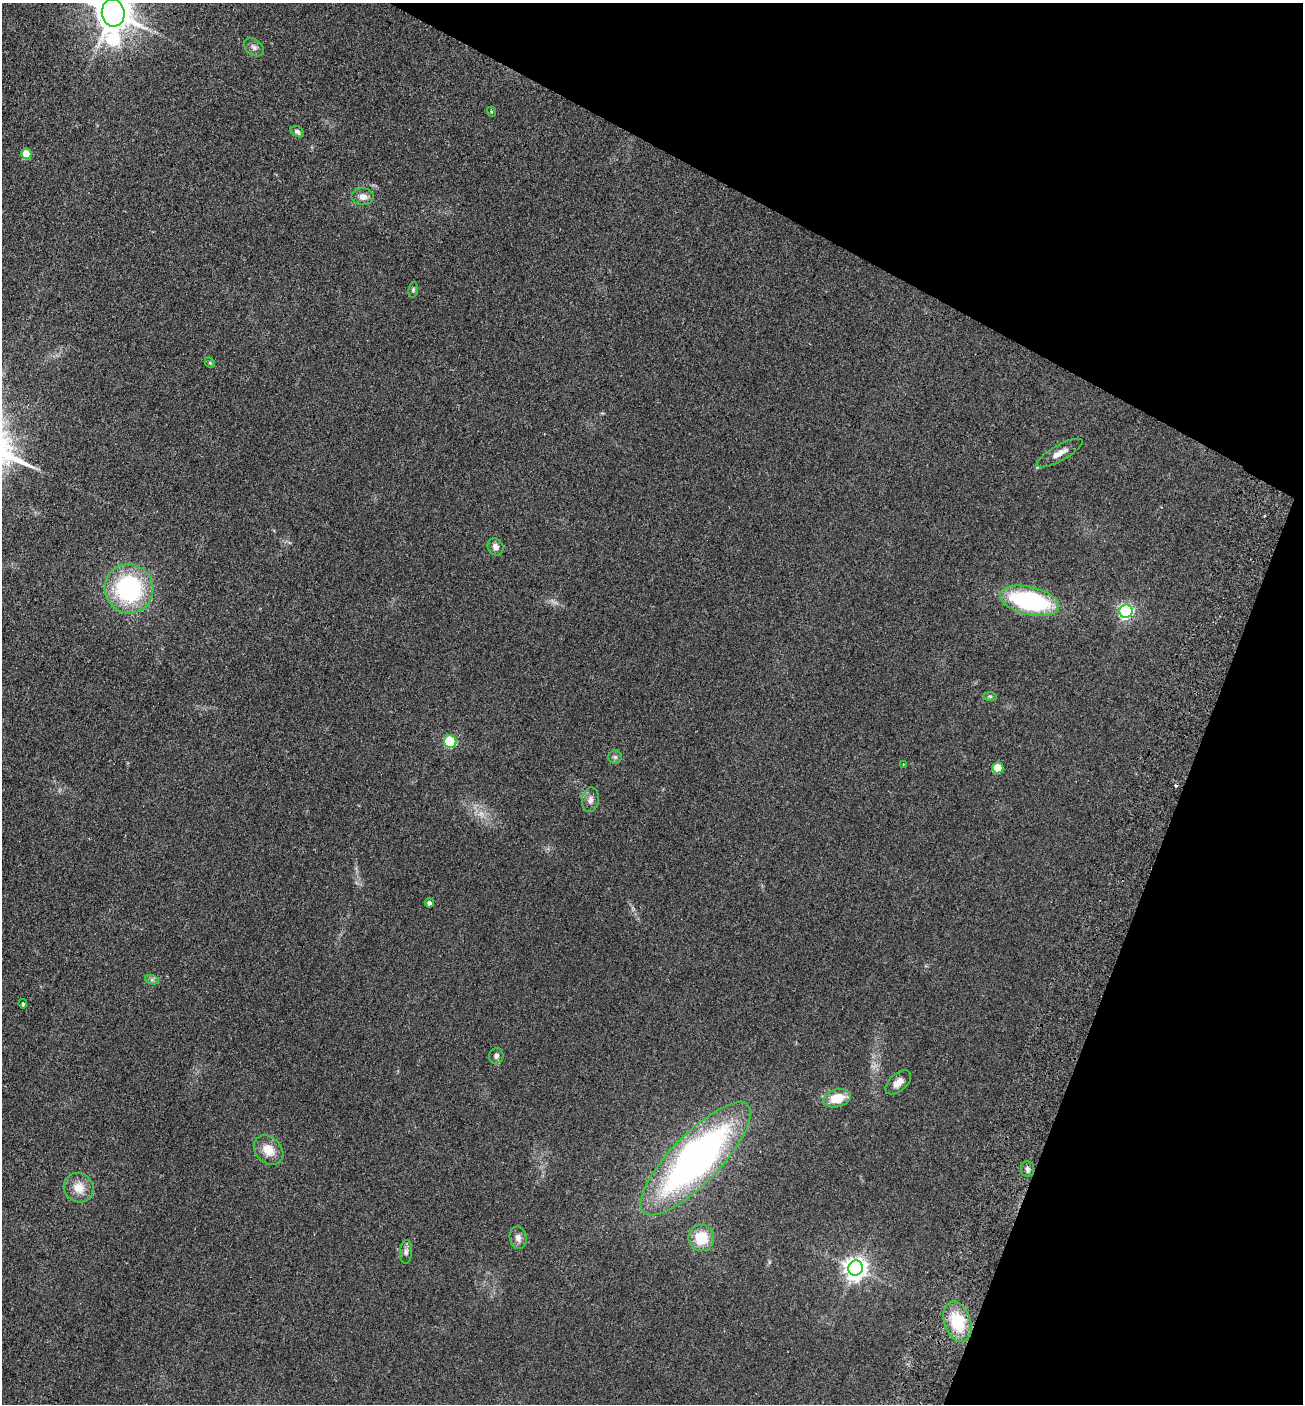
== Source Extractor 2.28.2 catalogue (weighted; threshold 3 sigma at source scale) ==
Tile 8 of 4 x 4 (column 4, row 2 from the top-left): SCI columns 4099-5399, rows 2832-4233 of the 5727 x 5663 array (HDU 1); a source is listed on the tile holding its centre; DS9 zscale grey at full resolution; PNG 1305 x 1406 px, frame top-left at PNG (2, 3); each listed source drawn as its Kron ellipse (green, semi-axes under 4 px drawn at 4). Shown black and unused: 22% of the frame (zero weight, under 2 of 3 exposures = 3% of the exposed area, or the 3 px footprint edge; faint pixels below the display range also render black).
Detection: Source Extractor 2.28.2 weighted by HDU 2 'WHT'; one run over the whole footprint, this tile lists its part. Background 0.111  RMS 0.0093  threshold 0.042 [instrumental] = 3 sigma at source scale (4.5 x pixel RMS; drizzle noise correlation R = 1.50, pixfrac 1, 0.05/0.05 arcsec/px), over >= 5 px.
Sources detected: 37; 1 too faint to see at this stretch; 1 inside a brighter object's white glare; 1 cosmic-ray / hot-pixel residue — neither listed nor drawn; the other 34 listed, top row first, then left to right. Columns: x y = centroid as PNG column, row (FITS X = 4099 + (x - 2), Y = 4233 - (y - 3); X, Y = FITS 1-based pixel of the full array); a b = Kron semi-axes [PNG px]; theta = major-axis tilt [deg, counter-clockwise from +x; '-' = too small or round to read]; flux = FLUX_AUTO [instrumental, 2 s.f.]
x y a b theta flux
113 13 14 11 -82 2500
254 47 11 8 -37 3.8
492 112 5 3 - 1.1
297 132 7 5 -29 2.6
26 154 5 5 - 27
363 196 11 8 -4 6.2
413 290 8 5 82 1.6
210 363 6 4 -45 1.1
1060 453 26 8 29 8.5
495 547 9 7 -60 4.6
129 589 25 24 - 110
1030 601 30 14 -13 110
1126 611 7 6 - 230
990 696 7 4 -1 1.5
450 742 6 6 - 71
615 757 7 6 - 2.2
903 765 3 3 - 0.67
998 768 5 5 - 28
590 800 12 8 81 4.7
429 903 4 4 - 3.2
152 980 7 4 -18 2
23 1004 5 4 - 1.3
496 1056 8 7 - 3
898 1082 15 8 42 6.7
837 1098 14 9 13 20
269 1150 16 12 -45 14
696 1159 75 24 46 370
1027 1169 8 6 -85 2.9
79 1188 15 14 - 13
518 1238 11 8 -80 4.8
701 1238 13 13 - 24
406 1252 12 6 86 3.4
856 1268 7 7 - 660
957 1322 21 13 -71 37
Isophote crosses this tile's border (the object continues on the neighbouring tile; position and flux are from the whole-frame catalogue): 1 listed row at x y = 113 13